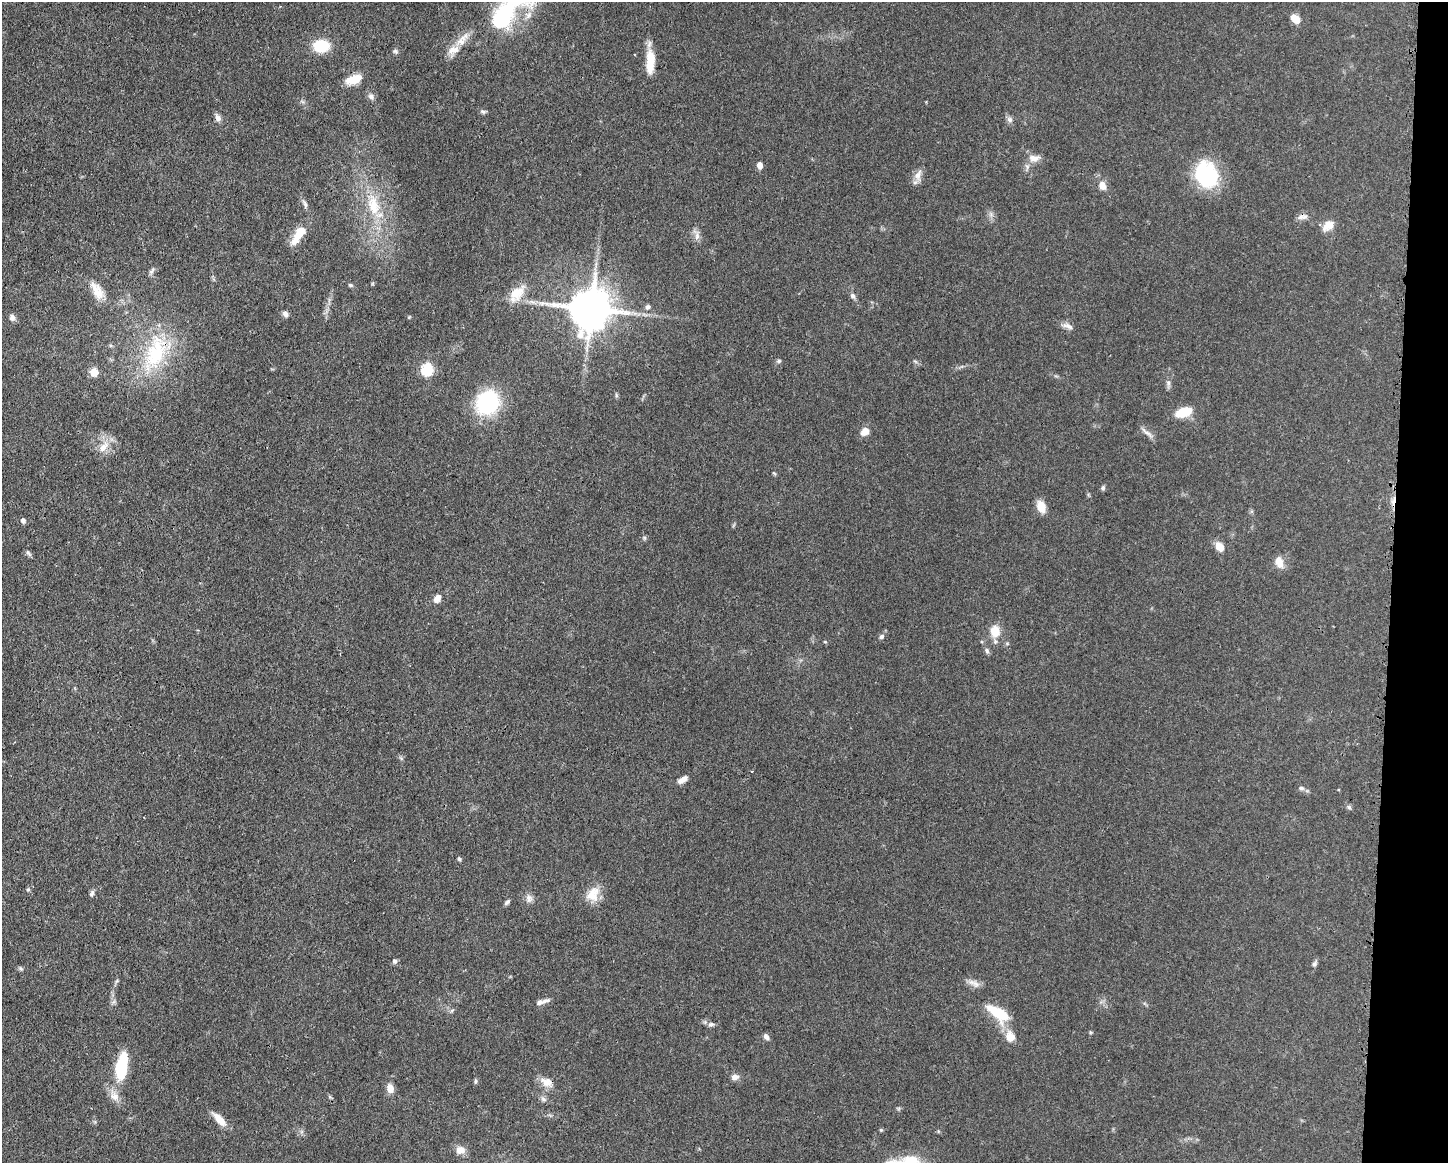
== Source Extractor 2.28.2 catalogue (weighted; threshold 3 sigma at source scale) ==
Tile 6 of 3 x 4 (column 3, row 2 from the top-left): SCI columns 3008-4453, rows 2325-3485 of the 4683 x 4649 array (HDU 1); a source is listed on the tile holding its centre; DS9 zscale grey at full resolution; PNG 1450 x 1165 px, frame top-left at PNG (2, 2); no overlay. Shown black and unused: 4% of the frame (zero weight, under 3 of 4 exposures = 1% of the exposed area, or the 3 px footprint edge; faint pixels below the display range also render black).
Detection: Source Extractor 2.28.2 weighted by HDU 2 'WHT'; one run over the whole footprint, this tile lists its part. Background 0.0591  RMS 0.0043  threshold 0.0194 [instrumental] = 3 sigma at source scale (4.5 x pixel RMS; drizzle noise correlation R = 1.50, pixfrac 1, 0.05/0.05 arcsec/px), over >= 5 px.
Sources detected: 90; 1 cosmic-ray / hot-pixel residue — not listed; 4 inside a brighter listed object's ellipse — not listed separately; the other 85 listed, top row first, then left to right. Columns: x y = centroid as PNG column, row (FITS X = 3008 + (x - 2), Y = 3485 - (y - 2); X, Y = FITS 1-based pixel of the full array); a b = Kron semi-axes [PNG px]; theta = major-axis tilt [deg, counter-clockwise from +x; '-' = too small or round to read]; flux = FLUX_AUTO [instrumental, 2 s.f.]
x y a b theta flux
503 16 59 27 36 47
1295 19 11 7 -40 4.8
321 46 13 10 -1 17
453 50 18 10 26 4.6
395 51 7 6 - 0.92
650 61 27 9 88 10
354 79 19 10 18 7.2
371 96 9 7 -26 1.5
483 112 8 5 -28 0.89
218 118 10 7 -62 1.9
1010 120 9 7 -46 1.5
1034 158 16 9 0 3.4
760 165 7 6 - 2.3
918 175 17 9 74 3.3
1206 175 25 21 -68 39
1102 186 9 8 - 3.1
305 204 12 5 -76 1.3
373 205 33 17 -75 17
1303 217 14 7 7 2.1
1328 226 17 10 34 4.2
697 236 11 6 89 2.2
296 240 16 9 36 4
152 271 10 6 58 1.2
350 285 6 5 - 0.71
97 291 26 12 -60 6.4
517 293 23 15 46 8
853 296 9 6 -59 1.3
647 307 7 6 - 1.1
591 308 13 13 - 1300
285 314 8 6 -55 1.6
12 317 8 7 - 1.6
1067 326 18 6 -19 2.1
156 352 52 28 71 36
779 361 6 5 - 0.74
427 369 7 7 - 28
94 372 5 5 - 10
1168 383 8 6 -80 1.2
616 395 6 4 -73 0.62
488 402 22 19 58 41
1184 412 17 9 20 11
865 432 11 8 43 3.5
1147 433 22 4 -39 2
103 447 19 10 52 5.3
774 473 7 3 -36 0.48
1103 488 6 6 - 0.77
1041 507 11 8 -69 6.5
23 521 7 5 -60 1.2
1220 547 10 7 -54 4.6
28 553 9 5 -51 0.99
1279 562 13 9 -73 4.2
437 599 9 6 55 3.2
995 631 15 12 -84 6.4
881 636 7 5 45 1
825 642 5 3 - 0.34
987 651 8 5 -71 1
752 771 3 2 - 0.31
682 780 12 6 33 2.8
1301 788 8 5 -10 1.1
1349 807 7 5 -60 0.85
459 859 5 5 - 0.67
92 893 9 5 62 1.1
593 894 20 16 60 7.2
529 898 11 9 83 2.1
507 902 8 4 42 0.94
395 961 7 6 - 1
1314 964 8 6 46 0.97
21 969 7 4 -45 0.68
976 984 13 8 -30 2.6
113 1002 7 5 44 0.89
542 1002 18 5 15 2.4
998 1013 26 11 -35 16
711 1024 10 6 7 1.4
1090 1032 5 3 - 0.47
766 1037 8 5 -54 1.4
1010 1037 15 12 -71 5.2
122 1067 28 11 81 22
735 1077 9 7 9 2.1
475 1081 7 3 90 0.67
547 1082 17 12 -23 4.4
390 1088 9 7 -75 3.8
114 1096 14 10 -37 3.8
330 1097 6 4 -19 0.55
543 1099 8 6 -16 1.3
219 1119 19 7 -47 5.2
460 1150 10 8 -12 4.1
Overlapping masked pixels (flux is a lower limit): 2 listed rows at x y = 156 352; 122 1067
Isophote crosses this tile's border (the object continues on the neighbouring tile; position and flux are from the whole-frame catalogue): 1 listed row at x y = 503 16
Unlisted compact peaks at least as high as the median listed source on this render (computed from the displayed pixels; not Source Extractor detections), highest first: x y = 881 1130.